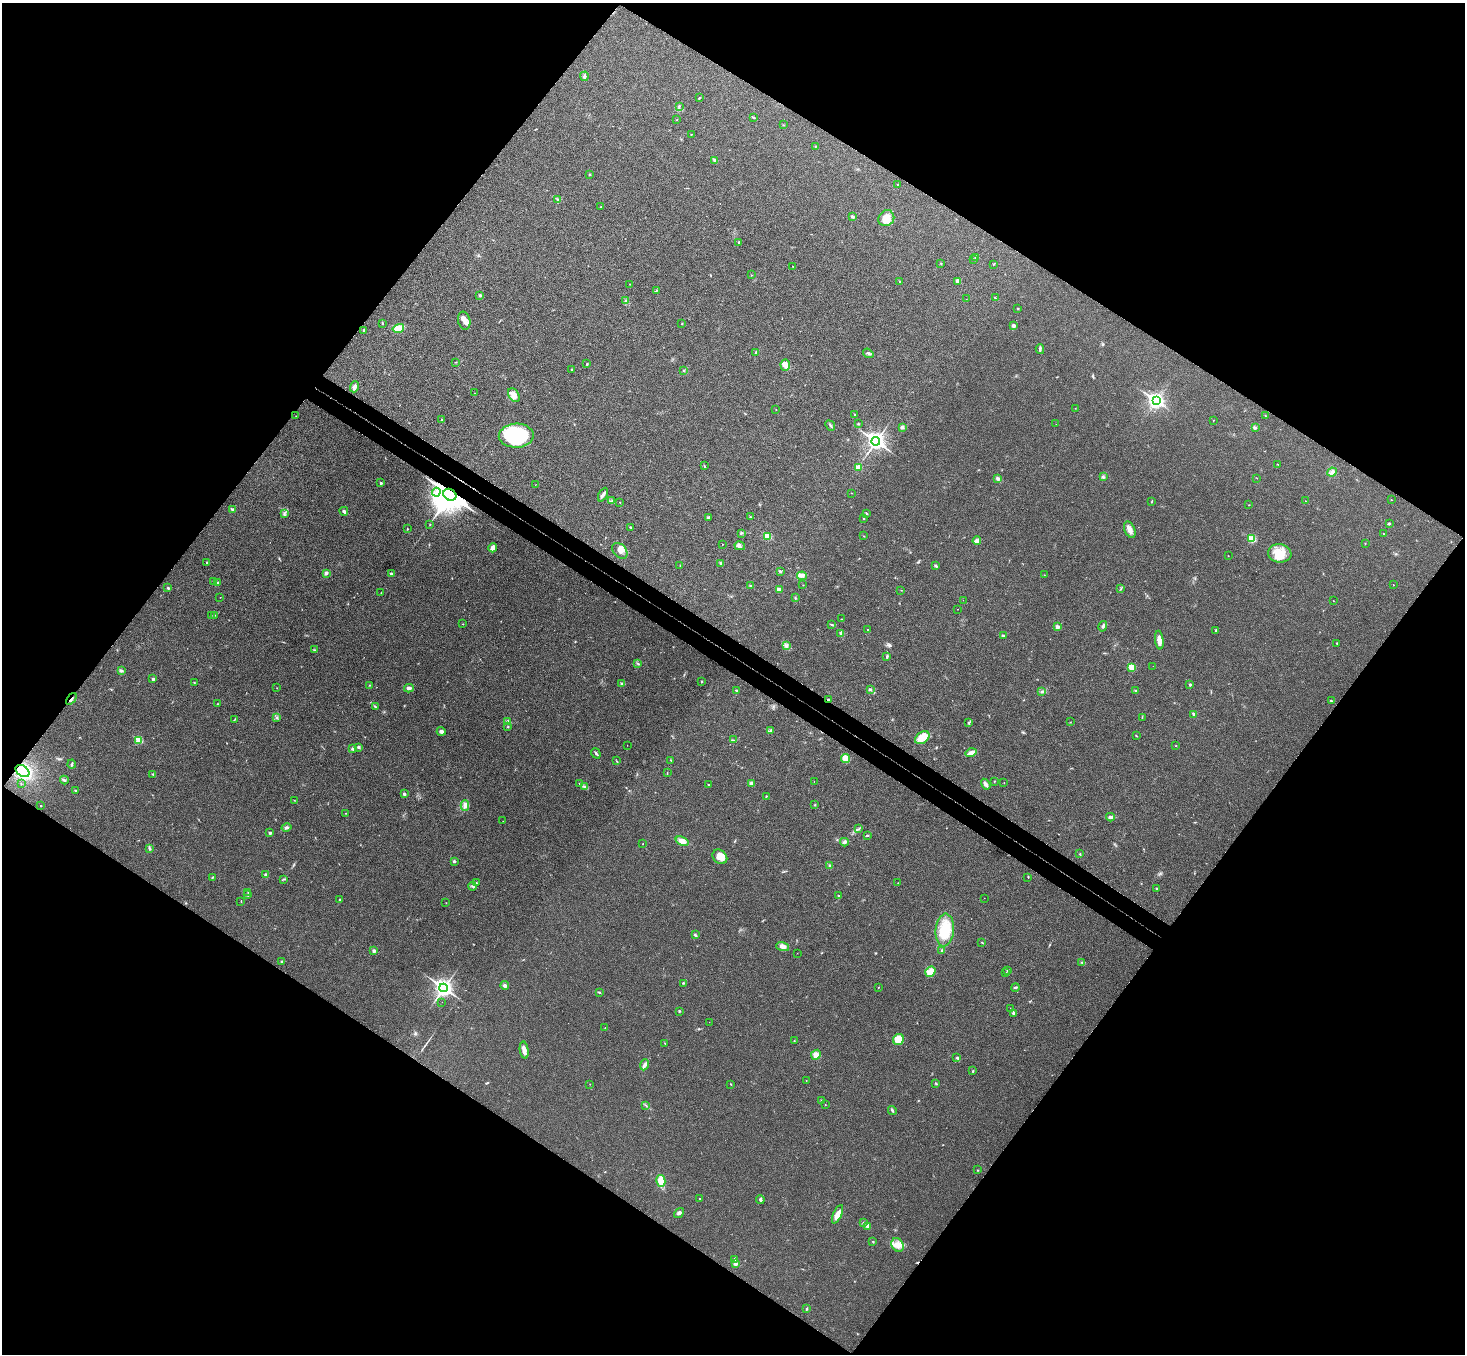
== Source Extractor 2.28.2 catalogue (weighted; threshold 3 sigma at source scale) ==
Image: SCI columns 38-5887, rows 201-5606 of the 5927 x 5945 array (HDU 1 of 3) = the unmasked area's bounding box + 8 px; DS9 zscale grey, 4 x 4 block average (1 PNG px = mean of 4 x 4 image px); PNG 1467 x 1356 px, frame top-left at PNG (2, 3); each listed source drawn as its Kron ellipse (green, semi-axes under 4 px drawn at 4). Shown black and unused: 50% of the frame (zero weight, under 3 of 4 exposures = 6% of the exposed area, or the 3 px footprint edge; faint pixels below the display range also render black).
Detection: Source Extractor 2.28.2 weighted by HDU 2 'WHT'. Background 0.0304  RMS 0.0054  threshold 0.0243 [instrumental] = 3 sigma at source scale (4.5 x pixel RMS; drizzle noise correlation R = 1.50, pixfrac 1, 0.05/0.05 arcsec/px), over >= 5 px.
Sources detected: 304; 1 inside a brighter object's white glare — neither listed nor drawn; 2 coinciding with a brighter row at this scale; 6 inside a brighter listed object's ellipse — not listed separately; the other 295 listed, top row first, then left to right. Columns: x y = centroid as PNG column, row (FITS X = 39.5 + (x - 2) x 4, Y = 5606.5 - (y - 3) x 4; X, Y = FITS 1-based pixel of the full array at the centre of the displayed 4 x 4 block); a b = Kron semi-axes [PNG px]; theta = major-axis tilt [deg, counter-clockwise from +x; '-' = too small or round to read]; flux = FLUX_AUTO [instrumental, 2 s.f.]
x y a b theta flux
584 76 5 3 - 6.1
700 97 2 2 - 1.1
679 106 3 2 - 3.9
753 118 3 2 - 2.6
677 120 2 2 - 1.5
783 125 2 2 - 1.1
691 134 2 2 - 1.4
815 146 2 2 - 1.1
715 160 3 2 - 3.8
590 174 2 2 - 2.4
897 184 2 2 - 1.4
558 199 3 2 - 1.9
601 207 3 2 - 1.9
852 216 2 2 - 15
886 218 8 7 - 27
739 242 3 2 - 2.7
975 257 2 2 - 0.75
974 259 2 2 - 2.4
941 263 3 2 - 1.8
993 264 2 2 - 1.3
792 266 2 2 - 1.1
751 275 2 2 - 0.99
899 281 2 2 - 1.2
958 281 3 2 - 17
630 284 2 2 - 0.83
656 291 2 2 - 1.2
480 295 2 2 - 12
995 298 2 2 - 2.6
966 299 2 2 - 0.45
626 301 3 2 - 3.3
1018 308 2 2 - 1.4
464 321 9 6 -77 20
382 323 3 2 - 1.8
682 323 2 2 - 1.5
1013 326 3 3 - 10
398 328 6 4 16 28
364 330 2 2 - 8.7
1040 349 5 2 - 5.1
756 352 4 2 - 2.7
868 353 5 2 - 4.8
456 362 3 2 - 1.3
587 364 2 2 - 2.5
785 365 5 5 - 14
572 370 2 2 - 2.4
683 370 2 2 - 2.4
354 387 5 3 - 12
475 393 2 2 - 0.63
514 395 8 5 -59 19
1156 401 3 3 - 540
1075 408 2 2 - 0.68
776 409 2 2 - 0.8
855 415 2 2 - 5.3
296 416 2 2 - 0.81
1265 416 2 2 - 1.1
442 419 2 2 - 1.7
1213 420 2 2 - 1.2
858 424 2 2 - 2
1056 424 2 2 - 0.66
830 426 5 2 - 4.1
902 427 4 3 - 7.1
1255 427 3 3 - 4.2
516 436 17 12 2 240
876 441 4 3 - 1300
1278 464 2 2 - 0.75
704 466 2 2 - 1.2
858 467 2 2 - 57
1332 472 5 3 - 7.8
1103 476 3 2 - 2.1
1257 478 2 2 - 0.72
998 479 3 3 - 6.6
381 483 2 2 - 8.6
535 485 2 2 - 0.83
436 492 4 4 - 11
851 493 2 2 - 0.89
450 495 7 5 -32 6300
603 495 7 3 63 9.9
1391 499 2 2 - 0.86
612 501 2 2 - 2.1
1152 501 3 2 - 1.5
1306 501 2 2 - 0.98
620 502 2 2 - 1
1249 505 2 2 - 0.83
233 510 2 2 - 21
344 511 4 2 - 8.2
866 513 3 2 - 1.6
284 514 2 2 - 2.1
708 517 3 2 - 3.5
750 517 2 2 - 1.8
863 518 2 2 - 1.6
1389 524 3 2 - 2.6
430 525 2 2 - 1.4
631 527 2 2 - 3.2
407 529 2 2 - 2
1130 530 8 5 -66 17
741 533 3 2 - 2.6
1384 534 2 2 - 1.4
767 536 2 2 - 130
864 536 2 2 - 2.4
1252 539 3 2 - 110
977 541 4 3 - 7.4
1365 543 2 2 - 1.3
722 544 2 2 - 1.2
740 546 5 4 - 8
493 548 4 3 - 17
620 551 9 6 -47 18
1280 553 11 9 -9 48
1228 556 2 2 - 0.64
207 563 4 2 - 3.3
721 563 4 2 - 4.2
680 565 2 2 - 1.2
936 566 4 2 - 4.4
781 572 2 2 - 1.9
326 573 2 2 - 9.3
391 574 3 2 - 6.2
1044 575 2 2 - 0.82
802 576 5 3 - 9.9
214 582 2 2 - 1.7
217 582 3 2 - 2.4
803 585 2 2 - 0.72
1393 585 2 2 - 1.6
750 586 3 2 - 3.2
168 588 3 2 - 3
1121 589 2 2 - 1.1
779 590 2 2 - 38
901 590 2 2 - 0.8
381 593 2 2 - 0.79
220 597 2 2 - 0.97
795 598 3 2 - 2.2
963 600 2 2 - 0.52
1333 601 2 2 - 0.74
957 609 2 2 - 0.56
211 615 2 2 - 0.91
215 615 2 2 - 1.1
841 619 2 2 - 0.92
463 624 2 2 - 1.3
832 625 4 2 - 4.1
1103 626 5 2 - 5.6
1057 627 3 2 - 10
867 629 2 2 - 1.1
1216 630 2 2 - 4.9
841 633 3 3 - 4.3
1003 636 3 2 - 3.9
1159 640 9 3 -83 24
1337 643 2 2 - 1.7
787 646 4 3 - 5.5
314 650 3 2 - 1.9
887 656 3 2 - 4
638 663 3 2 - 1.7
1153 666 2 2 - 0.55
1132 667 2 2 - 84
121 671 4 2 - 2.4
153 679 2 2 - 9.6
194 682 2 2 - 1.3
702 682 2 2 - 1.5
621 683 2 2 - 1.8
369 685 2 2 - 1.1
1190 685 2 2 - 9.1
277 688 2 2 - 0.75
409 688 5 3 - 9.6
870 689 3 2 - 4
736 690 2 2 - 2.2
1136 690 2 2 - 1.3
1042 692 3 2 - 3.5
71 699 7 2 51 5.7
828 700 2 2 - 4.2
1331 701 3 2 - 2.3
217 704 2 2 - 0.96
375 706 3 2 - 2.3
1194 714 3 3 - 4.5
276 717 2 2 - 2.3
1142 717 2 2 - 1.3
235 719 3 2 - 2.1
508 721 3 2 - 3.6
1070 722 2 2 - 0.95
968 723 3 2 - 2.9
508 727 2 2 - 2.7
771 730 4 2 - 3.4
441 731 4 3 - 7.4
1137 736 2 2 - 1.5
922 738 8 5 37 49
139 740 2 2 - 96
733 740 2 2 - 1.5
627 745 2 2 - 0.6
1176 746 2 2 - 0.93
358 747 3 2 - 4.5
352 749 3 2 - 5.1
596 753 5 2 - 4.6
971 753 5 3 - 14
846 758 4 4 - 33
671 760 2 2 - 1.1
616 761 2 2 - 1.7
72 764 4 2 - 3.8
22 771 7 5 -34 190
667 772 2 2 - 0.84
153 774 3 2 - 2.5
64 780 4 2 - 4.9
995 781 2 2 - 1.6
814 782 2 2 - 0.66
21 783 2 2 - 0.95
579 783 2 2 - 1.1
751 783 3 3 - 6.7
1004 783 2 2 - 0.84
986 784 6 3 -56 13
708 785 2 2 - 3.7
585 787 4 2 - 4.8
76 791 3 2 - 3
404 794 2 2 - 11
766 796 2 2 - 2.1
294 800 2 2 - 0.99
465 805 5 4 - 12
815 805 2 2 - 1.9
40 806 2 2 - 0.91
345 813 2 2 - 1
1110 817 4 3 - 9.3
503 821 2 2 - 0.93
286 828 5 2 - 5.8
859 829 2 2 - 1.9
270 833 4 2 - 4
867 836 3 2 - 3.2
682 841 7 4 -22 20
844 842 4 2 - 6.1
643 844 2 2 - 1
149 848 4 2 - 3.9
1080 854 2 2 - 2.3
720 857 8 6 -43 31
454 861 2 2 - 10
829 865 2 2 - 2.2
266 875 3 3 - 5
213 877 4 2 - 2.6
1028 877 2 2 - 1.4
284 879 4 2 - 2.9
477 883 3 2 - 1.7
898 883 2 2 - 1.4
473 886 4 2 - 3.5
1156 888 2 2 - 2.8
248 892 2 2 - 0.94
248 894 2 2 - 1.6
839 896 3 2 - 2.1
984 898 2 2 - 0.61
340 899 2 2 - 2.1
241 901 2 2 - 1
446 903 2 2 - 0.68
945 930 16 9 84 95
695 935 3 2 - 5.4
982 943 2 2 - 1.4
783 946 6 4 -16 17
942 950 2 2 - 4.1
374 951 2 2 - 14
797 953 2 2 - 0.52
282 961 2 2 - 1.6
1082 963 2 2 - 1.7
1008 970 2 2 - 6.9
930 972 5 4 - 17
1006 972 2 2 - 0.89
683 983 3 2 - 3.1
505 985 4 4 - 6.9
1015 987 4 2 - 5.3
444 988 4 3 - 1100
878 988 2 2 - 1.2
599 992 3 2 - 2.5
442 1002 2 2 - 0.53
1010 1008 2 2 - 0.82
679 1011 2 2 - 2.8
1013 1013 3 3 - 4.4
709 1022 2 2 - 0.46
605 1028 2 2 - 1.5
898 1039 6 5 - 41
794 1041 2 2 - 1
665 1044 2 2 - 1.4
524 1050 9 3 -81 18
816 1055 5 4 - 18
956 1058 2 2 - 1.5
644 1065 5 3 - 9
973 1071 3 2 - 2.3
806 1080 2 2 - 1.2
936 1083 2 2 - 1.9
590 1084 2 2 - 0.83
731 1084 2 2 - 1.9
821 1101 2 2 - 1
646 1105 2 2 - 1.2
825 1105 2 2 - 0.95
892 1110 4 2 - 4.5
977 1170 2 2 - 0.96
661 1181 6 4 -76 30
699 1199 2 2 - 1.5
760 1199 4 3 - 5.4
679 1213 5 3 - 8.6
838 1214 10 3 66 27
863 1223 2 2 - 2.9
868 1226 4 4 - 8.9
873 1241 2 2 - 2
898 1245 7 6 - 22
735 1259 3 2 - 5.8
736 1263 4 3 - 7.8
806 1309 4 2 - 2.9
Overlapping masked pixels (flux is a lower limit): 4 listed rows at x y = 450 495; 71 699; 828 700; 22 771
Diffuse or blended objects may show on this block-average render without a row.